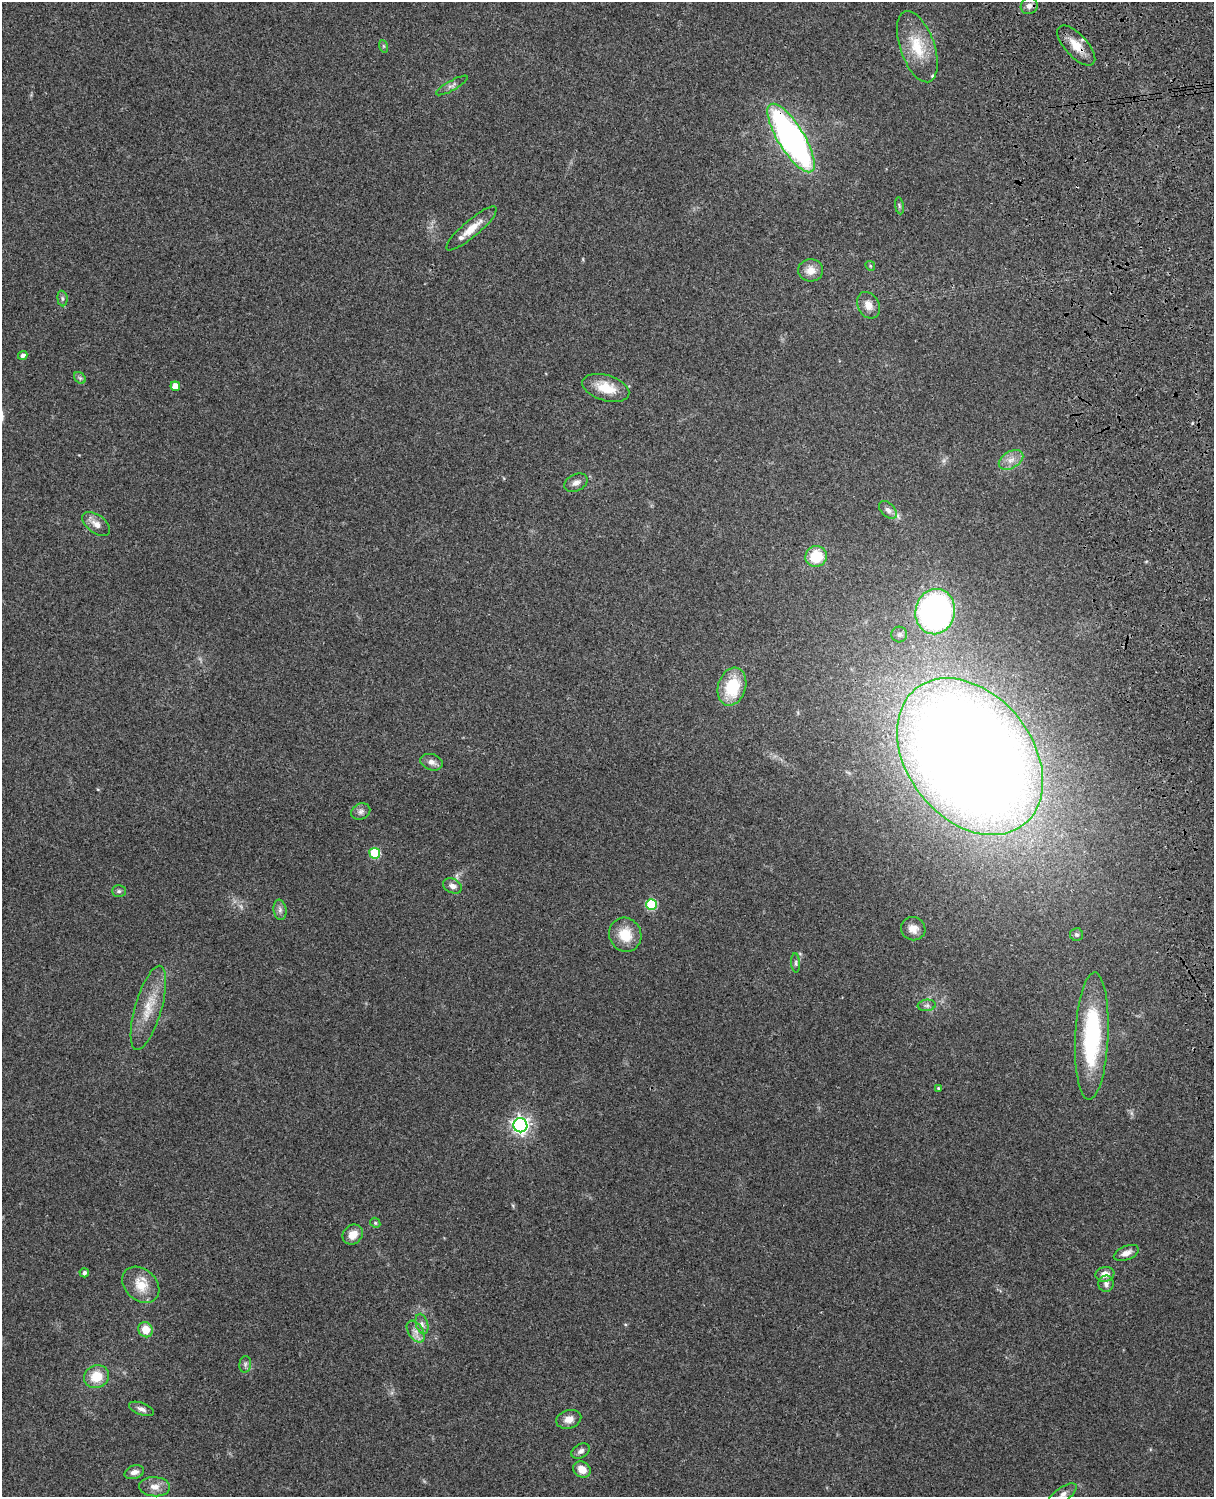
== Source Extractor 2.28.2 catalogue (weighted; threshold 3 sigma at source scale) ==
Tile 6 of 4 x 3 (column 2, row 2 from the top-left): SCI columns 1331-2542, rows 1659-3153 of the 5085 x 4925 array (HDU 1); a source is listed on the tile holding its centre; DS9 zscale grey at full resolution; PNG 1216 x 1499 px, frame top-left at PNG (2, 2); each listed source drawn as its Kron ellipse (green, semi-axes under 4 px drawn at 4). Shown black and unused: <1% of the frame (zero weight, under 3 of 4 exposures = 6% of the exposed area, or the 3 px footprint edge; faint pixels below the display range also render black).
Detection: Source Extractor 2.28.2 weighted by HDU 2 'WHT'; one run over the whole footprint, this tile lists its part. Background 0.219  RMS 0.0084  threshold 0.0378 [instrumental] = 3 sigma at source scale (4.5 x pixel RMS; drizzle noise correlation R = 1.50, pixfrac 1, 0.05/0.05 arcsec/px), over >= 5 px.
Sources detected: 61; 1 inside a brighter listed object's ellipse — not listed separately; the other 60 listed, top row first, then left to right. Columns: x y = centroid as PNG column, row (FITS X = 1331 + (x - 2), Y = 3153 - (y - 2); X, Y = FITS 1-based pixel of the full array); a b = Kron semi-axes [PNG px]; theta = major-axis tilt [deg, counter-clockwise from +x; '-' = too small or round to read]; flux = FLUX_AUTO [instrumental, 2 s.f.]
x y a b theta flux
1029 6 8 8 - 3.8
383 46 6 4 -71 1.1
1076 46 25 11 -47 14
917 47 37 17 -71 29
452 85 18 5 29 3.1
791 138 39 13 -58 290
899 206 8 4 -81 1.6
471 228 32 8 41 14
870 266 5 4 - 0.98
811 270 12 11 - 8.9
62 298 8 5 -84 1.9
868 305 14 10 -62 7.8
23 355 5 4 - 3
80 378 6 5 - 1.7
175 386 5 4 - 9.1
606 388 24 12 -17 20
1011 460 13 8 29 6.7
576 483 12 8 25 4.3
888 510 11 6 -45 3.7
96 524 16 9 -36 6.6
816 556 11 10 - 26
935 612 23 19 79 250
899 634 8 8 - 2.8
732 687 19 14 73 35
970 757 87 62 -51 2000
432 762 11 8 -19 4.6
361 811 10 8 24 3.2
375 853 5 5 - 45
452 886 10 7 -24 4.4
119 891 7 5 0 1.7
651 904 5 5 - 52
280 910 10 6 -82 3.1
913 929 12 11 - 7.3
625 935 17 16 - 19
1077 935 6 6 - 1.8
796 963 10 4 -86 1.6
927 1005 9 5 5 2.4
148 1008 44 13 74 23
1092 1036 63 16 87 87
938 1088 4 4 - 1.1
520 1125 7 7 - 320
375 1223 5 4 - 1.2
353 1234 11 9 41 8.6
1126 1253 13 7 21 5.5
84 1273 4 4 - 2.1
1105 1274 9 7 10 6.6
1106 1284 8 7 - 3.2
141 1285 21 15 -43 16
422 1324 10 6 -74 3.3
146 1330 8 7 - 12
416 1332 12 7 -57 5.3
245 1364 8 5 83 2.4
97 1377 12 11 - 17
141 1409 13 6 -20 3.4
569 1419 13 9 15 6.8
581 1451 10 6 31 3.3
582 1469 9 7 -34 7.8
134 1472 10 6 18 4.3
155 1487 15 9 -5 7.3
1062 1495 17 7 36 5
Overlapping masked pixels (flux is a lower limit): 2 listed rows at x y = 1076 46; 791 138
Isophote crosses this tile's border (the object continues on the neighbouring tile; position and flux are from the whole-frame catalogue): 1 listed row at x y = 1062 1495